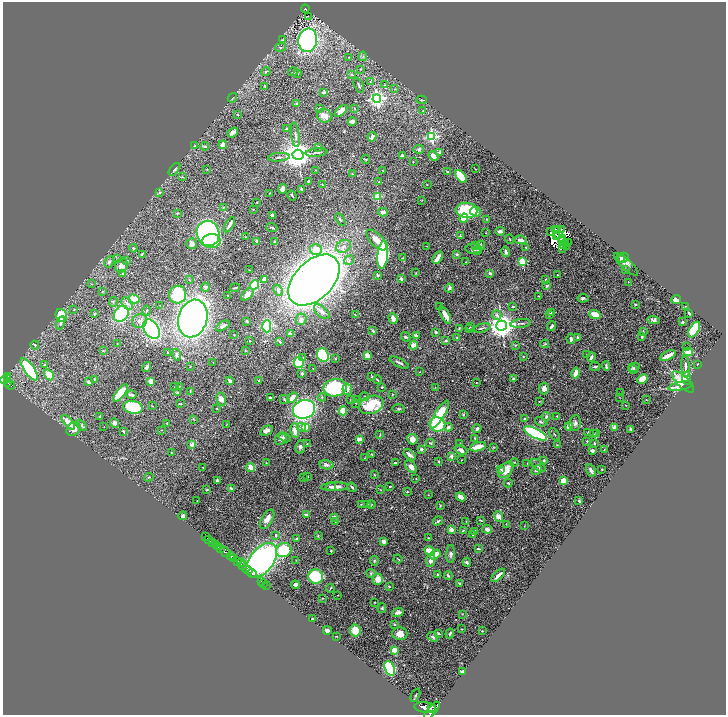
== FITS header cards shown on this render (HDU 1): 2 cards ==
NAXIS1  =                 1447
NAXIS2  =                 1425

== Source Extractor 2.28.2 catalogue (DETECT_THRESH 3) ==
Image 1447 x 1425 px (HDU 1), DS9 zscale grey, zoomed out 1/2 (1 PNG px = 2 x 2 image px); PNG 728 x 717 px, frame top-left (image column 2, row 1425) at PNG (3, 2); each listed source drawn as its Kron ellipse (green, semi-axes under 4 px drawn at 4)
Background 0.936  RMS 0.025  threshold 0.0745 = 3 sigma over >= 5 px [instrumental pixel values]
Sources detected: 516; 33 cannot appear on this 1/2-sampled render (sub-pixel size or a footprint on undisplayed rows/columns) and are neither listed nor drawn; the other 483 listed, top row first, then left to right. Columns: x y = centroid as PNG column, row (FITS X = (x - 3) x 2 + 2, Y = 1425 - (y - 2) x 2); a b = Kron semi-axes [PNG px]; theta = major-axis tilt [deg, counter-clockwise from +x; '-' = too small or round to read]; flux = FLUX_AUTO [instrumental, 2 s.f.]
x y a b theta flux
305 9 4 2 - 180
308 16 2 1 - 4.4
283 40 3 3 - 4
308 40 12 9 81 780
280 48 5 3 - 6
363 56 5 3 - 5.7
349 57 2 2 - 2.4
360 69 2 2 - 2.6
266 72 5 3 - 5.7
293 72 5 3 - 6
297 74 3 3 - 3.6
352 75 3 2 - 2.8
370 81 4 3 - 3.8
359 85 8 2 -67 6.1
384 85 3 2 - 2.2
265 86 3 3 - 4
395 89 3 2 - 2.5
324 92 4 3 - 5.4
232 98 5 2 - 4.3
377 99 4 4 - 1400
421 100 5 3 - 5.4
297 103 3 3 - 12
320 108 4 2 - 3.3
354 108 2 2 - 2.6
341 111 7 3 42 41
423 111 3 3 - 3.5
238 115 3 3 - 3.4
324 116 7 6 - 35
352 121 4 4 - 16
286 129 4 3 - 6.2
233 132 6 3 39 24
295 135 12 3 -82 12
372 137 4 3 - 22
432 137 4 4 - 420
223 145 4 3 - 28
194 146 3 2 - 2.6
205 146 4 3 - 5.5
318 147 3 3 - 6.5
419 149 5 4 - 8.8
439 152 3 2 - 6.2
317 153 11 2 6 7.3
298 155 5 5 - 7000
403 156 3 3 - 18
433 156 5 3 - 21
279 157 11 3 4 13
365 159 4 2 - 3.3
413 162 3 2 - 2.9
174 169 7 3 51 10
207 169 2 2 - 3.1
475 169 2 2 - 1.8
316 170 2 1 - 1.3
383 171 3 2 - 2.4
447 172 2 2 - 5.1
352 174 3 2 - 3.5
461 176 8 3 -52 170
183 177 3 2 - 3.2
309 181 3 2 - 5.6
379 182 2 2 - 2.5
323 185 4 2 - 3.6
427 185 2 2 - 1.8
282 189 5 4 - 28
302 189 4 3 - 5.7
160 192 3 3 - 6.7
269 193 2 2 - 1.7
292 196 5 2 - 4.2
377 197 3 3 - 140
422 200 2 2 - 1.4
257 202 2 2 - 3.8
223 207 3 3 - 3.1
253 209 2 2 - 2.2
466 210 11 7 -4 330
475 211 5 5 - 33
383 212 5 4 - 14
177 213 4 3 - 4.5
272 215 3 3 - 7.4
464 218 5 4 - 89
486 219 3 3 - 3.8
340 220 7 3 -56 6.6
229 225 8 3 60 19
272 227 5 2 - 6.2
555 229 2 1 - 0.07
562 229 3 2 - 5.3
558 230 2 1 - 3.4
500 231 4 3 - 18
550 232 2 1 - 4
208 233 13 11 -72 1500
486 233 2 2 - 1.5
558 234 3 1 - 0.28
460 236 4 3 - 4.5
245 237 3 2 - 2.7
557 237 3 1 - 1.4
563 238 2 2 - 1.8
510 239 5 2 - 3.8
377 240 13 6 -46 36
520 240 6 3 -9 21
561 240 2 1 - 2.2
212 241 9 7 5 300
257 242 2 2 - 18
275 242 2 2 - 45
568 242 3 1 - 0.86
566 243 2 1 - 0.22
192 244 5 5 - 22
481 245 5 2 - 5.5
563 245 3 1 - 0.23
344 246 8 6 31 21
427 246 2 1 - 1.8
475 246 4 3 - 5.7
566 246 3 1 - 6
526 247 3 2 - 3.5
133 248 4 3 - 5.8
563 248 2 1 - 2.7
316 249 6 5 - 60
474 249 8 5 0 16
478 250 3 3 - 4.6
506 252 5 3 - 13
142 254 4 2 - 3.1
457 254 3 3 - 7.6
383 255 14 5 84 650
403 258 4 2 - 3
438 258 7 3 56 44
621 258 4 3 - 6.4
623 258 5 4 - 16
117 259 3 2 - 1.7
127 260 2 2 - 4.5
349 260 5 4 - 9.1
522 261 3 3 - 200
109 262 6 4 60 13
466 262 2 2 - 3.4
626 264 15 5 -43 26
121 266 7 6 - 21
249 270 2 2 - 1.9
625 270 4 3 - 5
416 273 3 2 - 2.4
490 273 2 2 - 34
122 274 4 3 - 5.1
378 275 3 3 - 4.5
557 275 2 1 - 2.2
189 279 3 2 - 2.7
264 279 3 3 - 15
401 279 4 3 - 13
314 280 31 19 45 5900
546 280 3 2 - 5.8
628 282 2 1 - 1.3
91 284 3 2 - 1.8
254 285 5 4 - 150
547 286 3 2 - 7.4
205 287 4 4 - 16
235 288 5 2 - 5.8
449 288 4 3 - 9.5
278 290 6 4 -66 12
102 292 3 2 - 2.3
247 294 8 4 47 34
178 295 9 8 - 260
228 295 2 1 - 2
539 296 3 1 - 1.8
583 298 5 4 - 10
134 299 5 4 - 93
676 299 5 3 - 38
113 302 5 3 - 4.8
127 303 7 4 -51 17
635 304 2 2 - 5.1
160 305 2 1 - 1.6
686 306 2 1 - 1.4
439 307 2 1 - 1.9
513 307 2 2 - 7.5
74 310 3 2 - 2.7
147 311 5 3 - 5.6
322 312 9 5 -41 18
551 313 4 2 - 3.9
689 313 3 2 - 13
94 314 3 3 - 5.3
121 314 9 6 55 290
549 314 3 2 - 4.8
595 314 6 4 -16 66
355 315 3 2 - 2.4
445 315 9 3 -62 45
497 315 5 4 - 12
61 316 7 5 -66 140
193 318 19 14 74 2900
393 318 5 3 - 30
301 319 5 5 - 13
654 320 6 4 -6 15
140 321 7 7 - 21
247 321 4 3 - 5.7
682 322 3 3 - 6
61 323 7 4 74 13
521 323 10 2 5 8.3
223 326 8 4 31 12
267 326 6 4 -89 330
502 326 5 5 - 5500
551 326 5 2 - 10
470 327 2 2 - 1.5
459 328 3 2 - 3.6
482 328 8 2 15 6.5
151 329 10 7 -57 740
469 329 2 2 - 1.8
694 330 9 4 59 310
373 331 4 3 - 6.3
643 331 3 2 - 2.1
436 332 3 2 - 7.6
290 334 4 3 - 13
234 335 2 1 - 2
416 335 4 3 - 7.5
406 337 5 3 - 6.5
457 337 2 2 - 2.5
578 337 3 2 - 5.7
642 337 3 3 - 8.6
571 339 5 3 - 13
446 340 3 3 - 6.2
249 341 2 2 - 1.8
280 342 2 2 - 6.4
117 343 2 1 - 1.8
545 344 4 3 - 4.6
35 345 4 3 - 5.4
413 345 4 4 - 25
515 345 3 3 - 3.7
687 346 2 1 - 4.9
245 350 4 2 - 2.9
103 351 3 2 - 2.6
168 352 2 2 - 3
688 352 4 3 - 100
177 355 6 4 -76 10
323 355 7 5 -68 300
587 355 2 2 - 4.6
367 356 4 3 - 52
668 356 8 3 25 47
303 357 3 3 - 5
523 357 3 2 - 2.8
591 357 5 3 - 13
335 359 3 3 - 4.6
213 362 2 2 - 1.5
299 362 5 5 - 300
399 363 10 2 -26 10
698 364 2 2 - 5.6
44 365 3 2 - 2.9
190 366 3 2 - 2.4
595 366 5 2 - 11
606 366 5 2 - 8.2
147 367 5 3 - 13
634 367 6 3 14 8.1
686 367 11 3 -85 13
313 368 3 2 - 1.6
29 369 13 5 -55 340
633 370 5 2 - 6.3
420 372 3 2 - 1.6
576 373 5 3 - 42
302 374 4 3 - 10
49 375 6 4 -57 60
372 376 3 2 - 3.2
7 377 4 3 - 240
513 378 3 3 - 4.6
687 378 7 4 -87 53
8 379 3 1 - 160
94 379 3 3 - 3.2
643 379 6 4 24 57
4 380 4 2 - 460
377 380 4 2 - 5.6
151 381 3 2 - 66
230 381 4 3 - 14
259 381 3 2 - 4.7
89 382 3 3 - 16
476 382 2 2 - 1.9
683 382 14 5 -44 130
7 383 2 2 - 180
10 385 4 2 - 240
179 386 3 2 - 2.9
681 386 12 4 11 63
175 387 3 2 - 2.6
382 387 3 3 - 4.2
435 387 2 2 - 1.6
335 388 11 8 7 340
347 389 6 4 -80 28
544 389 6 5 - 22
190 391 3 2 - 1.9
121 393 10 4 51 190
178 393 3 3 - 9.9
620 393 3 2 - 1.9
392 394 2 2 - 2.7
132 395 5 3 - 17
322 397 4 3 - 5.7
364 397 4 3 - 3.5
270 398 4 2 - 7.8
292 398 6 3 39 52
620 398 3 2 - 1.4
221 399 6 4 -75 30
284 399 4 2 - 5.4
356 399 3 2 - 2.7
350 400 2 2 - 2.3
646 400 2 2 - 1.6
539 401 3 2 - 2.5
355 403 3 2 - 2.4
180 404 4 2 - 3
371 405 12 8 21 190
625 405 2 1 - 1.7
152 406 3 2 - 2.2
133 407 10 6 -11 220
217 408 3 2 - 3.3
304 409 11 9 17 1400
398 409 6 4 -2 7.2
343 411 4 4 - 78
440 414 16 5 58 220
463 415 4 3 - 5.4
557 416 2 2 - 1.7
100 417 3 2 - 8.2
546 417 4 3 - 7.8
193 419 3 2 - 2.8
525 419 3 2 - 11
68 422 9 3 -48 63
541 422 6 2 -33 4.6
114 423 5 4 - 13
167 423 2 2 - 6.7
575 423 8 6 81 15
227 424 4 1 - 1.6
437 424 8 7 - 230
81 425 6 3 -48 9.2
569 426 4 4 - 33
104 427 2 2 - 1.4
301 427 5 4 - 17
305 427 3 2 - 89
448 427 4 4 - 9.7
614 427 4 3 - 20
74 429 8 6 42 30
477 429 4 3 - 7.4
631 429 3 2 - 8
162 430 2 2 - 1.7
295 430 7 4 -82 48
123 431 3 2 - 4.6
266 431 7 4 29 17
588 432 4 2 - 2.4
535 433 12 5 -26 580
380 434 3 2 - 3.4
555 434 7 2 -53 3.9
593 434 3 2 - 2.8
597 434 4 3 - 7.3
285 437 6 4 -30 11
475 438 4 2 - 4.3
281 439 6 5 - 20
359 439 4 3 - 21
412 439 5 5 - 38
587 441 2 2 - 3.8
430 443 5 3 - 5.2
594 443 3 2 - 6.1
307 444 2 1 - 1.7
459 444 3 2 - 2.2
192 445 2 2 - 40
557 445 3 2 - 2.7
300 447 6 5 - 13
478 447 8 4 16 51
493 447 3 2 - 2.9
421 449 3 3 - 14
461 450 7 4 -25 22
592 450 3 3 - 16
604 450 4 2 - 2
171 452 2 2 - 2
372 454 3 3 - 3.5
409 455 7 3 -43 18
451 456 2 2 - 36
365 458 2 2 - 1.6
461 460 2 1 - 1.8
438 461 3 2 - 4.7
544 461 4 3 - 5.8
514 462 4 3 - 4.3
266 463 3 2 - 2.1
395 463 2 2 - 5.8
527 463 2 2 - 2
326 465 7 4 -12 11
538 465 8 4 -42 13
203 467 3 2 - 2.6
250 467 4 3 - 64
411 467 7 4 -47 22
501 469 3 3 - 5.1
602 469 2 2 - 4.4
506 470 9 6 49 68
537 470 6 3 27 11
591 470 6 3 -61 13
374 474 3 2 - 3
308 476 3 1 - 1.4
149 477 5 3 - 4.4
304 477 2 2 - 1.7
416 479 3 2 - 2.2
217 481 3 2 - 13
564 481 4 4 - 63
508 483 4 3 - 4.1
390 486 2 2 - 4
331 487 5 3 - 14
334 487 13 3 2 36
352 487 5 2 - 5.3
231 488 4 2 - 6.7
207 490 3 3 - 3.6
381 490 3 2 - 1.9
407 491 3 3 - 3.7
428 495 2 2 - 2
461 497 5 3 - 35
197 501 2 1 - 1.3
579 501 3 3 - 5.7
361 504 3 2 - 2.2
372 504 4 2 - 3.6
367 505 3 3 - 4.3
440 505 4 3 - 3.8
307 515 3 3 - 17
183 516 4 4 - 12
498 516 5 4 - 31
334 517 2 2 - 36
267 519 11 5 58 34
480 520 4 2 - 3.5
335 521 3 2 - 3.6
438 521 5 3 - 6.1
466 521 3 2 - 1.9
506 524 3 2 - 2.2
524 526 2 2 - 1.7
451 529 2 2 - 73
487 529 5 4 - 15
463 531 3 2 - 4.3
475 531 3 3 - 7.3
276 535 3 3 - 8.7
318 535 3 3 - 3
473 535 2 2 - 2.5
205 537 2 1 - 41
428 538 3 2 - 3.7
296 539 3 3 - 3.9
209 540 2 2 - 180
383 541 4 3 - 13
212 542 3 2 - 230
215 545 2 2 - 450
217 546 2 2 - 670
220 548 3 2 - 570
478 549 3 2 - 4.9
284 550 8 7 - 170
331 551 2 2 - 3.4
429 551 5 3 - 63
225 552 6 2 -40 2100
451 554 9 4 88 11
435 555 6 4 33 59
231 556 4 3 - 790
233 559 3 2 - 350
398 559 4 1 - 2.6
262 560 20 11 52 2000
296 560 2 2 - 1.7
430 560 6 4 83 24
374 561 4 3 - 5.3
237 562 3 2 - 580
467 562 4 3 - 11
241 563 4 1 - 370
243 565 3 2 - 250
247 570 5 2 - 1200
252 573 4 2 - 1600
371 573 5 4 - 6.1
438 575 2 2 - 2.5
448 575 4 3 - 6.9
498 575 8 3 44 24
316 577 7 7 - 400
378 579 5 5 - 43
261 581 2 1 - 33
264 583 2 1 - 27
459 583 3 2 - 6.2
266 585 2 1 - 18
295 585 4 4 - 13
389 586 3 2 - 3.1
330 588 4 2 - 4.1
338 595 3 2 - 1.5
322 598 2 2 - 1.7
375 602 3 2 - 2.1
382 608 5 3 - 5.6
398 612 6 4 19 17
462 614 3 3 - 2.9
312 619 2 2 - 3.1
394 624 3 3 - 4.4
462 629 2 2 - 2.4
327 630 4 3 - 19
355 630 6 5 - 62
482 631 2 1 - 2.7
438 633 3 2 - 5.9
450 633 5 2 - 6.5
400 634 7 6 - 42
336 636 3 1 - 1.9
433 637 6 4 -41 9.8
394 650 3 3 - 46
390 668 8 5 -68 510
462 671 3 2 - 6.4
415 695 7 2 64 4.8
432 707 2 1 - 620
425 708 11 5 -8 5100
432 711 11 3 49 3600
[33 sub-pixel or undisplayed-footprint detections neither listed nor drawn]